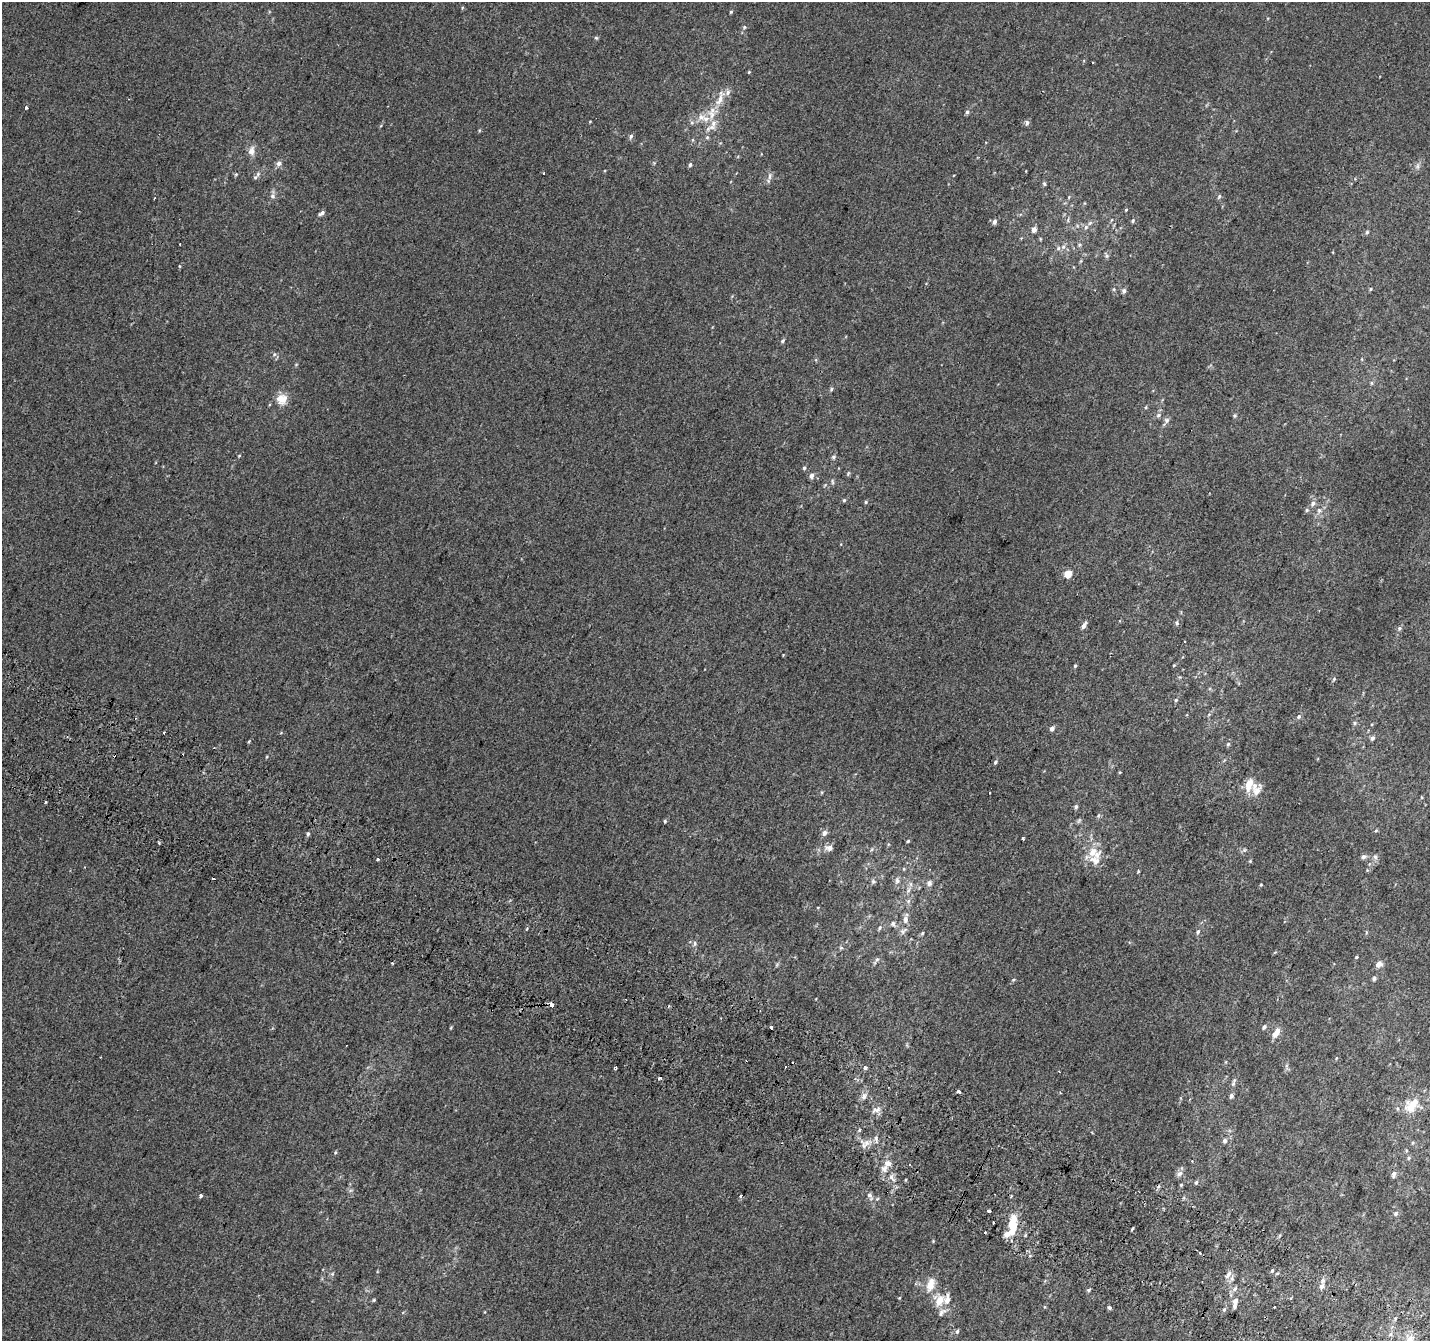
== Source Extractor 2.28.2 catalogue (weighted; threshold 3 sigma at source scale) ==
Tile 6 of 4 x 4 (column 2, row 2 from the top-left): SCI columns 1455-2882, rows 2983-4321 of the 5758 x 5899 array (HDU 1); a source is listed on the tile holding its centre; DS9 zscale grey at full resolution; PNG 1432 x 1343 px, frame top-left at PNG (2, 2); no overlay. Shown black and unused: <1% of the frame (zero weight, under 2 of 3 exposures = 2% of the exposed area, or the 3 px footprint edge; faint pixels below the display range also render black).
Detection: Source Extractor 2.28.2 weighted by HDU 2 'WHT'; one run over the whole footprint, this tile lists its part. Background 0.00146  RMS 0.0073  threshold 0.0329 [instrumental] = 3 sigma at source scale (4.5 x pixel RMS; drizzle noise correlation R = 1.50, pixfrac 1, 0.0396/0.0396 arcsec/px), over >= 5 px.
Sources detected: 202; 13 cosmic-ray / hot-pixel residue — not listed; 18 inside a brighter listed object's ellipse — not listed separately; the other 171 listed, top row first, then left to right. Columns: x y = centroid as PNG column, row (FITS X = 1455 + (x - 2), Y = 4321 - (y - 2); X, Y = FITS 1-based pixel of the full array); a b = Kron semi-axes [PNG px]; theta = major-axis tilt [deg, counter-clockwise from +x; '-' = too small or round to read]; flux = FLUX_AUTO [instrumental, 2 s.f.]
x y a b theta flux
731 12 4 4 - 0.79
744 27 6 5 - 1.1
596 38 5 4 - 0.95
749 72 4 4 - 0.65
720 100 21 9 63 9.5
26 107 3 3 - 2.3
967 112 6 5 - 1.4
701 117 13 10 -20 6.9
590 121 4 3 - 0.54
713 123 13 7 -90 5.8
1027 123 7 6 - 2
631 136 6 5 - 1.7
707 137 5 5 - 1.1
251 151 11 8 79 4.9
279 163 8 6 6 2.6
690 165 5 4 - 1.3
1417 166 10 5 81 2.3
544 173 3 3 - 1.6
236 174 5 4 - 0.88
770 176 11 6 85 2.6
255 177 8 5 42 1.5
1044 184 6 4 -86 1.2
273 196 8 7 - 2.2
1219 196 7 4 63 1.2
1069 197 5 3 - 0.74
155 198 3 3 - 0.64
1126 210 4 3 - 0.73
322 213 7 4 35 2.3
1133 221 5 4 - 1.2
994 222 6 5 - 2.2
1086 227 7 6 - 1.9
1034 230 7 6 - 3
1367 232 5 5 - 1.1
180 245 2 2 - 0.58
1079 245 6 4 46 1
1063 247 8 6 89 2.4
1106 256 8 5 -60 1.5
1114 289 6 4 -90 0.98
1370 289 4 4 - 0.81
1124 291 6 5 - 2.1
783 341 6 4 43 1.2
274 354 6 5 - 1.4
1371 383 6 4 -90 1.1
831 389 5 4 - 1.1
281 399 13 12 - 9.5
1158 415 7 6 - 2
1235 416 5 5 - 1.1
1166 421 12 6 60 2.6
239 456 5 3 - 0.61
833 457 6 5 - 1.3
804 468 5 4 - 1.2
848 473 7 4 67 0.89
811 476 6 5 - 2.8
832 482 8 4 -86 1.2
844 500 5 5 - 0.93
866 502 4 4 - 0.85
1313 504 8 6 40 2.7
1307 510 6 5 - 1.2
1319 510 9 6 76 2.8
1068 574 5 4 - 18
1177 623 6 4 84 1.2
1084 626 10 5 63 2.5
1399 628 6 5 - 1.5
1185 642 3 3 - 3.5
1174 665 4 3 - 0.68
1075 666 4 3 - 0.91
1334 679 6 5 - 1
1176 700 6 4 26 1.1
1209 714 6 3 20 0.9
1299 716 6 5 - 1.6
1355 723 6 5 - 1.3
1052 729 6 5 - 2.4
1372 738 5 5 - 2.5
249 741 5 3 - 0.65
1228 744 5 5 - 1.3
995 762 6 4 62 1.4
1120 772 4 3 - 0.63
1249 783 11 8 54 7.3
1257 791 19 11 58 6.4
990 792 3 3 - 3
46 801 3 3 - 1.6
1076 807 6 5 - 1.5
1098 815 7 4 45 1.2
1079 820 9 4 63 1.2
665 821 4 4 - 1
1376 830 5 4 - 0.94
824 833 7 6 - 2.9
308 834 5 4 - 1.3
1023 838 3 3 - 2.9
908 841 4 4 - 0.81
829 848 12 8 3 4
1244 850 6 4 44 1.2
1093 853 20 12 -16 13
1364 857 8 6 32 2
1375 857 7 6 - 2
378 859 3 3 - 3.8
1250 861 4 4 - 0.74
1138 871 4 3 - 0.65
873 881 7 5 -41 1.4
897 881 11 6 85 2.5
929 883 8 7 - 2.5
1261 885 4 3 - 0.62
908 890 9 5 69 2.7
908 901 6 6 - 1.6
905 919 11 7 87 3.4
893 924 7 5 -89 1.7
880 928 6 5 - 1.2
903 931 12 6 37 2.5
1198 932 7 5 70 1.6
922 933 6 4 48 0.92
695 943 8 5 -89 1.8
841 948 6 3 -18 0.89
1356 957 4 3 - 0.75
877 959 7 5 52 1.6
392 963 3 3 - 1.3
1379 964 8 6 39 3.7
1374 979 5 5 - 1.6
1013 980 5 4 - 0.87
551 1005 4 3 - 7.3
771 1027 3 3 - 2.7
1264 1027 7 5 48 1.6
1277 1031 7 6 - 4
1286 1066 9 4 -84 1.6
615 1067 3 3 - 1.4
786 1067 3 3 - 1.8
865 1068 3 3 - 5.6
659 1078 4 3 - 2.1
1234 1080 8 5 55 1.6
959 1092 4 3 - 7.2
1060 1093 3 3 - 0.67
864 1096 10 6 67 3.1
1231 1096 6 5 - 1.8
1414 1103 15 12 41 12
1397 1108 5 3 - 0.98
876 1110 13 6 9 3.5
860 1130 3 3 - 2.1
1225 1141 6 5 - 2.1
866 1143 19 10 -4 6.9
1413 1143 6 5 - 1.1
1406 1150 5 3 - 0.82
335 1152 5 3 - 0.74
1409 1158 6 5 - 1.2
884 1169 9 8 - 4
1180 1173 9 7 44 2.9
1394 1174 9 6 72 2.4
1196 1182 5 4 - 1.2
1181 1185 4 4 - 0.77
201 1195 3 3 - 4.1
741 1196 4 3 - 1.6
870 1196 13 6 -61 3.2
1011 1196 3 3 - 1.1
989 1211 3 3 - 4
1395 1214 6 6 - 1.6
1012 1222 17 8 63 12
1132 1229 4 2 - 0.78
1200 1252 3 2 - 1
1272 1271 5 4 - 0.96
332 1274 6 4 45 1.1
1228 1275 12 6 56 3.8
930 1284 17 9 74 9.7
1321 1286 7 6 - 3.1
1235 1289 7 6 - 2.4
1088 1290 5 4 - 1.1
899 1298 4 3 - 0.56
374 1300 4 4 - 0.8
939 1301 16 10 61 10
1235 1301 9 7 64 3.7
1109 1308 3 3 - 5
1224 1310 6 5 - 1.4
957 1331 6 5 - 1.4
1409 1339 13 11 81 9.2
Overlapping masked pixels (flux is a lower limit): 1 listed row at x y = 551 1005
Isophote crosses this tile's border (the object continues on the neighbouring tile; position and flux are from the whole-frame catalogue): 1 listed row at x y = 1409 1339